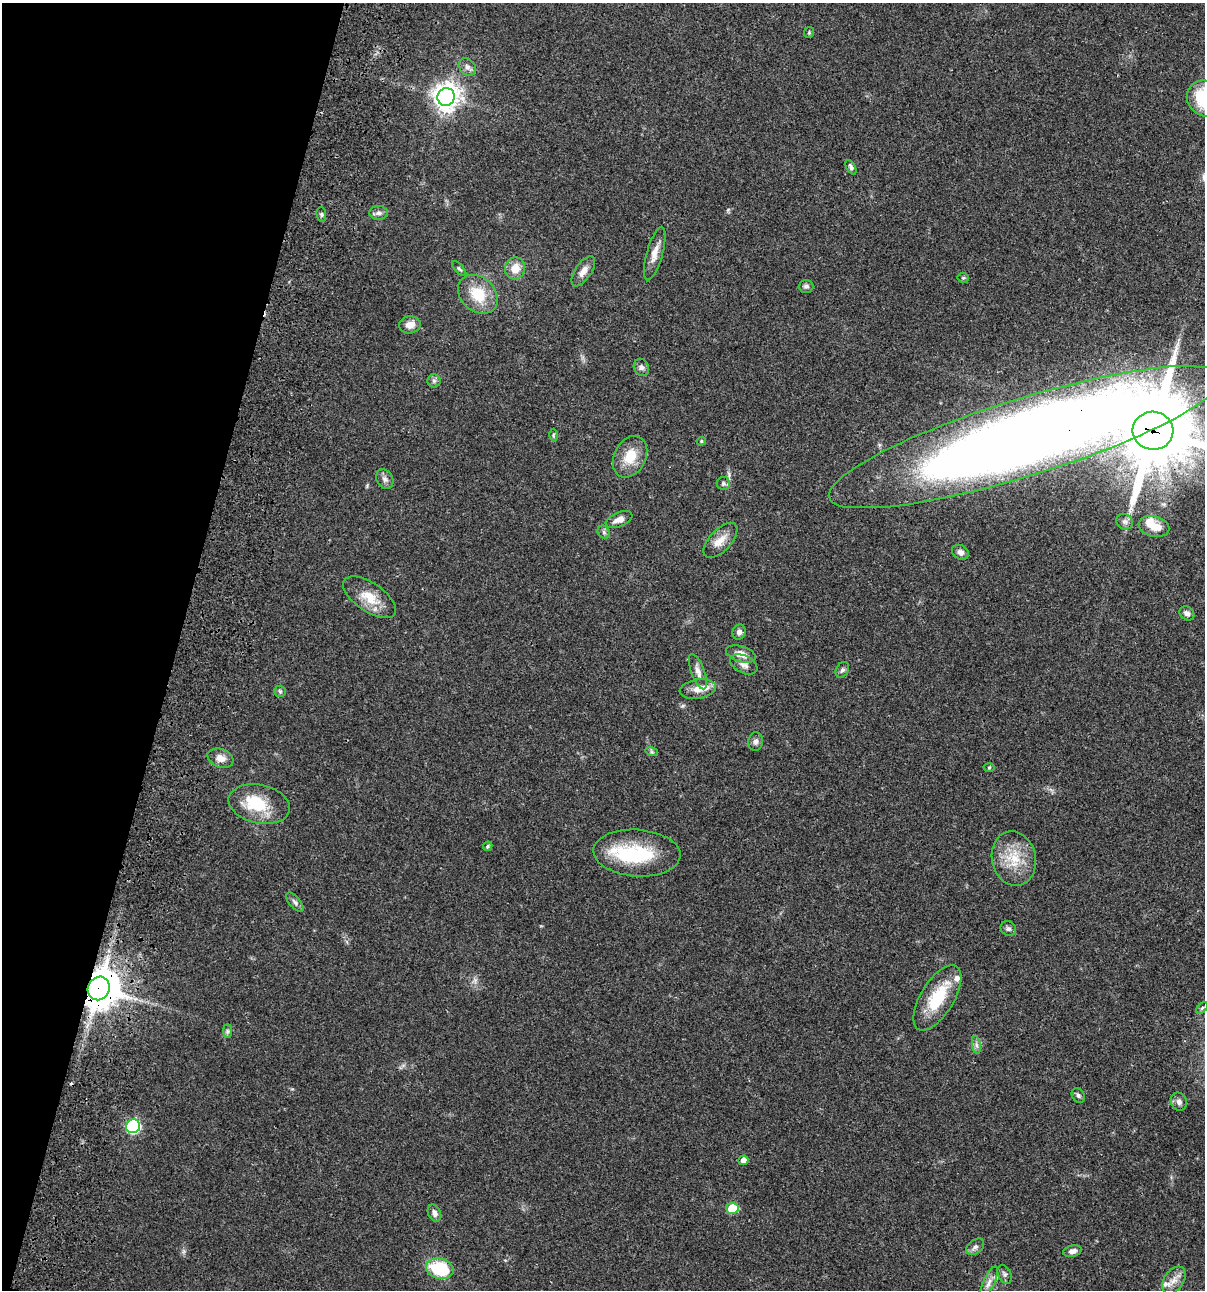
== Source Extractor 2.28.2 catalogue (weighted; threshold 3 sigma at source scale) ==
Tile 9 of 4 x 4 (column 1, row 3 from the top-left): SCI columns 234-1436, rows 1408-2695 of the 5404 x 5390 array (HDU 1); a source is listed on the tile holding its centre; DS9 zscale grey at full resolution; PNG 1207 x 1292 px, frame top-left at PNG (2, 3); each listed source drawn as its Kron ellipse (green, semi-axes under 4 px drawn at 4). Shown black and unused: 15% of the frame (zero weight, under 3 of 4 exposures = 9% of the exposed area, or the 3 px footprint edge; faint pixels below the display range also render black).
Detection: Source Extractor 2.28.2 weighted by HDU 2 'WHT'; one run over the whole footprint, this tile lists its part. Background 0.0472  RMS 0.0054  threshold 0.0242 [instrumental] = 3 sigma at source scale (4.5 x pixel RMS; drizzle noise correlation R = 1.50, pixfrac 1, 0.05/0.05 arcsec/px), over >= 5 px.
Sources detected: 74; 3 inside a brighter object's white glare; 1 cosmic-ray / hot-pixel residue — neither listed nor drawn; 4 inside a brighter listed object's ellipse — not listed separately; the other 66 listed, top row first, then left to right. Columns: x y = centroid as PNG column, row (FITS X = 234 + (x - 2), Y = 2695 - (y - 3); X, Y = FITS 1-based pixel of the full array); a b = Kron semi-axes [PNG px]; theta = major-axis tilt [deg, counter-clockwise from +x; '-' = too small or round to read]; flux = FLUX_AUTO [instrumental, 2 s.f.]
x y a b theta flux
809 32 5 5 - 0.62
467 67 10 7 -50 2
446 97 9 8 - 520
1204 98 19 17 -50 29
851 167 8 4 -63 1.5
379 213 9 7 -1 2
321 214 7 5 -84 0.97
655 254 27 8 74 5.3
515 268 11 10 - 6.3
459 269 9 4 -47 0.99
583 271 17 8 56 4.1
963 278 5 5 - 0.66
806 286 7 6 - 1.4
478 294 22 17 -42 15
410 325 11 8 3 4.2
641 367 9 7 -64 1.6
434 381 6 6 - 1.3
1153 431 20 19 - 5600
553 435 6 4 89 0.72
1025 437 205 38 17 1300
701 441 5 4 - 0.68
630 457 22 16 63 11
385 479 10 8 -59 2.2
723 483 6 6 - 1.2
619 520 14 7 22 3.5
1125 522 8 7 - 1.7
1154 527 15 10 -13 7.3
604 532 7 5 -47 1.2
720 540 22 11 47 6.1
960 552 9 7 -30 2.2
369 597 30 14 -35 11
1187 613 8 6 -39 2
739 632 7 6 - 2.1
741 654 15 8 -17 4.8
744 664 14 8 -26 3.1
842 670 8 6 58 1.3
698 672 19 6 -70 3.1
698 689 18 9 10 5.5
280 691 6 5 - 0.95
756 741 9 7 82 1.8
652 752 6 4 -18 0.78
220 758 13 9 -19 4.1
989 767 5 3 - 0.5
259 804 31 19 -12 20
488 846 5 4 - 0.85
637 853 43 23 -4 31
1014 858 27 22 -78 16
295 902 11 5 -50 1.5
1008 929 8 7 - 1.4
99 988 12 11 - 1400
937 998 37 16 59 21
1202 1008 7 4 45 0.75
228 1031 7 4 -90 1
976 1045 9 4 -81 1.5
1078 1095 8 6 -58 1.2
1179 1102 9 7 -67 2
133 1126 7 7 - 70
743 1160 5 4 - 2.9
732 1208 6 5 - 17
434 1213 9 6 -64 2.1
975 1247 10 6 40 1.8
1072 1251 9 5 15 2.1
440 1269 14 10 -13 26
1005 1274 10 6 -66 1.5
1174 1280 15 9 56 4.3
988 1283 18 5 65 3.1
Overlapping masked pixels (flux is a lower limit): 3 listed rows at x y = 1153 431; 1025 437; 99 988
Isophote crosses this tile's border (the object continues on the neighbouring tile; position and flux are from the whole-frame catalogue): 3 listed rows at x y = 1204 98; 1153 431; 1025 437